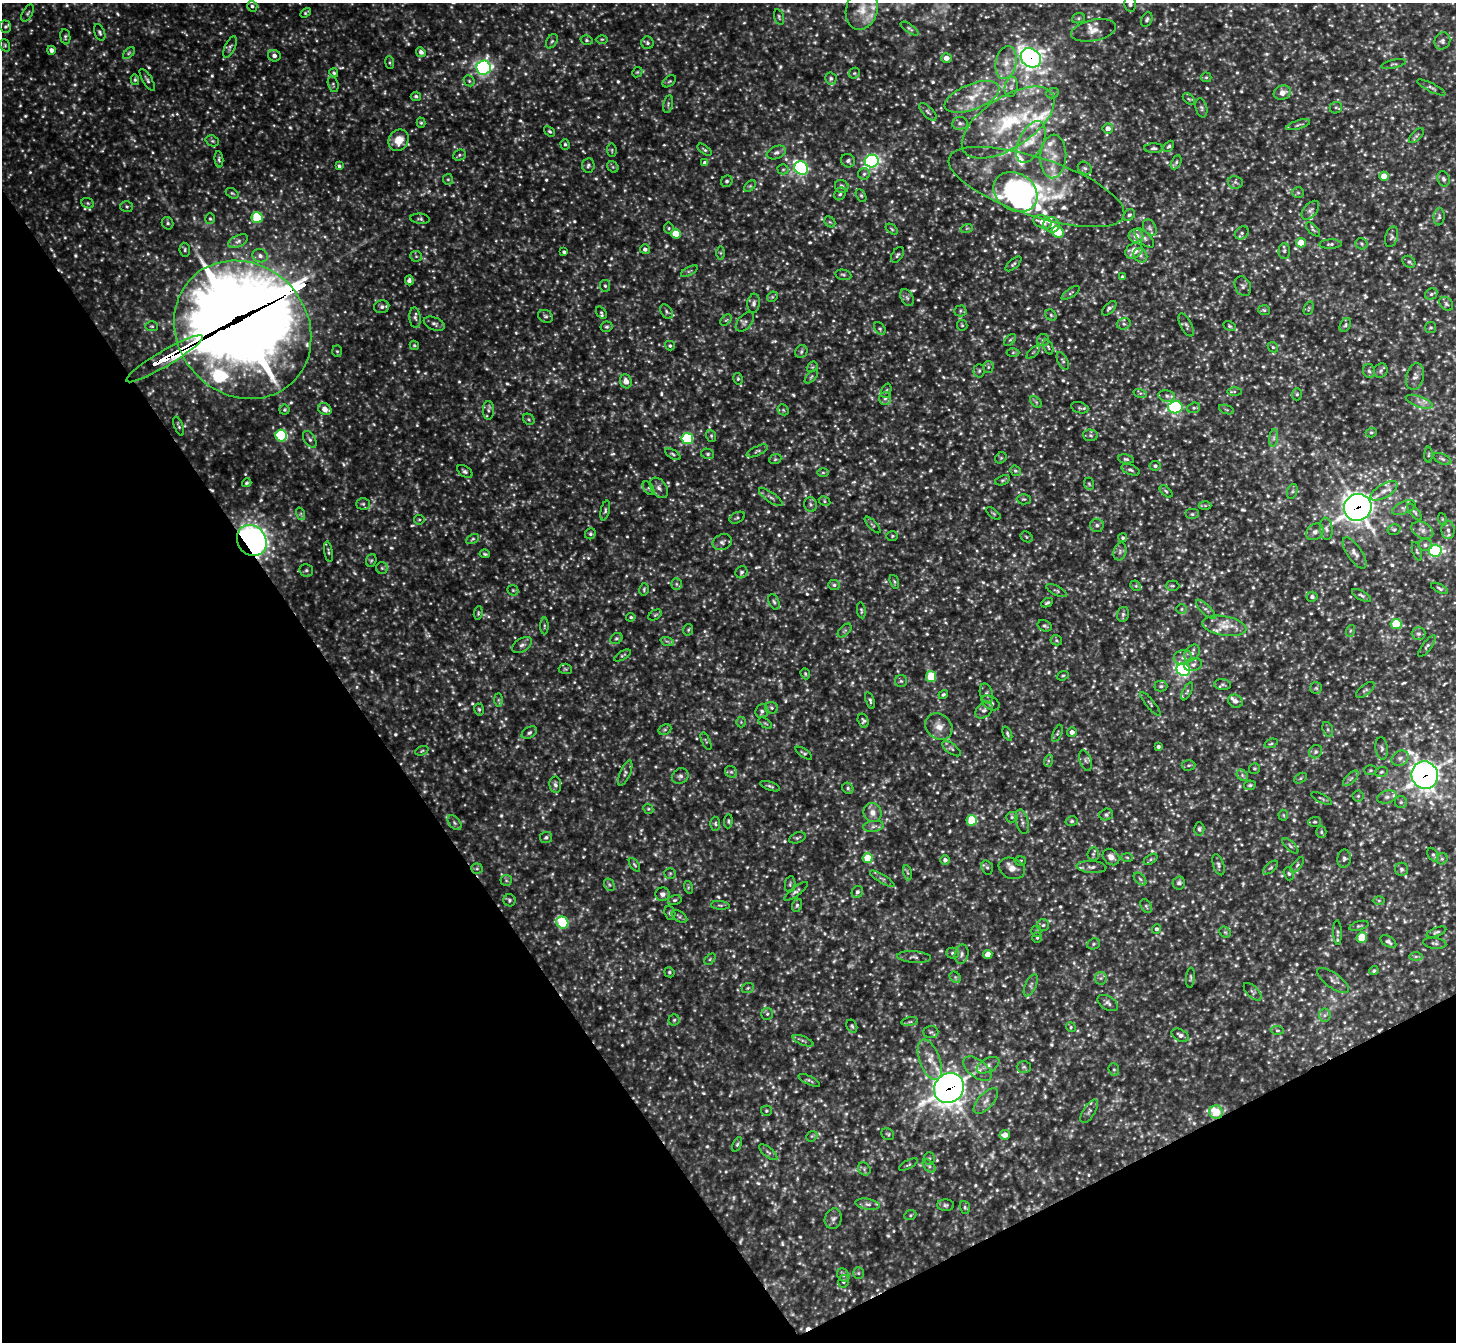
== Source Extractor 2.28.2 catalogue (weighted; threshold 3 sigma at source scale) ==
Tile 14 of 4 x 4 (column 2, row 4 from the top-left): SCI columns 1456-2909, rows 294-1633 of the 5816 x 5808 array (HDU 1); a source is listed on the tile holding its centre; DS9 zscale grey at full resolution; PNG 1458 x 1344 px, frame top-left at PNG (2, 3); each listed source drawn as its Kron ellipse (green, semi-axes under 4 px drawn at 4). Shown black and unused: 30% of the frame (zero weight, under 2 of 3 exposures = <1% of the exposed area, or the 3 px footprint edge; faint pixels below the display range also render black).
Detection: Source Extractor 2.28.2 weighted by HDU 2 'WHT'; one run over the whole footprint, this tile lists its part. Background 0.204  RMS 0.021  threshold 0.095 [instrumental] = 3 sigma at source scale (4.5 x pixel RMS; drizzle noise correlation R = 1.50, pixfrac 1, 0.05/0.05 arcsec/px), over >= 5 px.
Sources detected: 1208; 52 too faint to see at this stretch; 2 inside a brighter object's white glare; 4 cosmic-ray / hot-pixel residue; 3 long thin detections or spike segments (spike, bleed or trail) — neither listed nor drawn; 24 inside a brighter listed object's ellipse — not listed separately; of the other 1123, all 500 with FLUX_AUTO >= 3.04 (the completeness limit of this list) listed and drawn (623 fainter detections not listed), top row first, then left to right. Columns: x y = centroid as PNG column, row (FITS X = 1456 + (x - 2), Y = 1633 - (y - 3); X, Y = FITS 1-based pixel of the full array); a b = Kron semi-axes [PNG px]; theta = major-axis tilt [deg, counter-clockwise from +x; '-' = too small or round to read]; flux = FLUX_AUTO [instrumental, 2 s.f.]
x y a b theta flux
1130 4 8 6 -80 5.2
252 6 5 5 - 4.8
862 9 21 15 74 38
28 13 9 5 61 4.2
306 13 6 3 33 3.1
779 17 8 4 -75 3.5
1078 18 6 5 - 3.8
1147 20 8 5 66 5
5 27 6 5 - 3.8
910 29 10 4 -34 4.1
1094 30 23 10 12 22
100 32 9 5 -68 5.1
65 37 7 5 -83 3.8
602 39 6 4 0 3
586 40 6 5 - 3.9
552 41 8 5 58 4.4
1442 41 9 7 66 6.8
647 43 6 6 - 4.7
5 45 6 5 - 3.1
230 47 12 5 66 5.8
51 50 4 4 - 8.9
421 52 5 4 - 8.7
129 53 7 4 45 3.7
274 56 6 6 - 7.3
946 58 5 5 - 15
1031 58 11 9 -39 970
390 63 6 4 -84 3
1006 63 17 10 79 26
1394 64 13 3 13 3.7
484 68 7 7 - 550
637 72 5 4 - 3.1
334 73 4 4 - 3.5
854 73 6 5 - 3.2
1206 77 5 5 - 3.1
831 78 6 6 - 5.2
135 80 5 4 - 3.5
147 80 12 4 -58 5.3
469 81 6 5 - 3.4
669 81 7 5 36 3.4
333 84 8 5 -75 4.3
1011 87 10 6 80 8.1
1431 88 15 4 -26 5.4
1052 93 6 5 - 3.8
1282 93 9 7 20 16
416 96 5 4 - 4.9
972 97 29 13 22 52
1189 99 7 4 -43 3.6
668 104 9 4 77 4.3
1201 108 10 5 -75 5.3
1336 108 6 5 - 4
928 112 11 5 -46 4.9
1008 122 53 25 33 180
421 123 5 4 - 3.3
960 123 8 6 7 6.5
1298 125 12 3 17 4.7
1108 128 5 5 - 11
550 131 6 4 -38 3.5
1416 136 9 4 45 4.8
399 140 11 9 58 29
212 141 7 5 -20 4.1
1031 142 22 12 63 37
565 144 5 4 - 3.9
1169 146 6 4 46 3.8
1154 148 9 4 0 4.8
612 150 7 4 -84 3.1
705 150 8 4 -36 3.5
776 153 10 6 21 7.4
459 155 6 5 - 3.6
1053 156 22 13 86 39
219 159 8 4 -84 3.8
848 161 7 6 - 5.8
872 161 7 6 - 510
1176 162 7 4 63 4.2
705 163 4 4 - 8.2
588 165 7 6 - 5.4
339 166 4 3 - 4
613 167 6 5 - 3.5
801 168 7 6 - 440
1085 168 7 6 - 4.9
783 169 5 5 - 3.3
864 174 6 6 - 4.9
1384 176 5 4 - 31
448 179 5 5 - 3.3
1443 179 8 6 -70 5.9
727 181 6 5 - 4.3
1235 182 7 6 - 4.9
750 186 7 4 45 3.4
842 186 7 6 - 7.9
1036 187 92 29 -18 260
1015 192 23 18 -30 520
232 193 7 4 -30 3.4
1298 193 6 5 - 3.5
840 194 7 5 60 4.2
861 195 7 4 -63 3.5
88 203 6 5 - 3.4
127 207 6 5 - 3.8
1310 210 11 6 49 6.9
1129 215 6 5 - 5
1439 217 9 5 84 4.8
257 218 5 5 - 110
210 219 5 4 - 3.6
420 219 10 5 -6 4.4
830 222 6 4 -42 3.5
1043 222 9 6 -20 20
168 223 6 5 - 4.4
1051 225 8 7 - 12
669 228 5 5 - 3.1
967 228 6 4 19 3.2
1150 228 9 6 -61 6.1
892 229 7 4 -37 3.2
1313 229 9 4 -44 4
1058 232 6 5 - 81
1242 233 7 6 - 4.9
676 234 5 4 - 52
1136 236 7 7 - 18
1391 237 10 6 73 5.3
1144 238 12 6 -45 8
238 241 10 5 26 6.9
1301 243 5 4 - 44
1330 244 11 4 3 5.1
1361 244 6 5 - 4.3
645 249 5 4 - 6.3
185 250 7 5 -81 4.4
1134 251 9 7 33 29
1284 251 8 5 87 4.9
564 252 3 3 - 4.1
720 253 6 4 -89 3.5
897 255 9 5 57 4.6
1140 255 7 6 - 6.8
260 256 8 6 -20 8.4
416 256 5 5 - 3.9
1409 262 7 5 -36 4.3
1013 264 10 4 41 4.4
689 271 9 3 29 3.2
843 275 8 5 -12 4.2
1122 277 4 4 - 4.3
409 280 5 4 - 6.1
605 286 6 5 - 3.9
1243 286 10 7 -64 6.2
1071 293 10 4 33 4
1431 294 6 5 - 3.9
772 297 6 4 44 3.2
907 298 9 6 -62 6.4
754 303 10 6 83 6.9
1446 304 8 6 -45 4.8
382 307 7 6 - 7.1
1109 308 9 5 46 5.4
1309 308 7 4 72 3.1
1264 310 6 5 - 3.4
960 311 6 5 - 3.7
666 312 8 5 -53 4.7
601 313 6 4 -54 3.9
1051 315 6 5 - 3.8
545 316 8 6 -29 4.7
415 318 10 5 -85 6.4
726 320 7 4 43 3.1
745 322 11 7 49 7.1
434 324 11 6 -22 7.4
1124 324 7 5 17 4.4
962 325 5 5 - 3.5
1186 325 12 5 -62 6.2
1345 325 7 5 61 4.2
152 326 6 5 - 3.5
1229 326 7 4 -27 3.4
607 327 6 5 - 3.7
1431 327 5 5 - 3.3
880 328 7 5 -48 3.8
243 330 73 65 -47 9200
1010 340 7 4 44 3.6
1043 340 6 6 - 4.9
414 345 5 4 - 3.4
670 346 5 5 - 4
1048 347 8 4 -68 3.9
1273 347 6 4 -45 3.1
337 351 6 5 - 3.2
801 352 6 6 - 4.5
1033 352 8 3 45 3.1
1013 353 6 4 1 3.1
164 359 44 8 31 870
1063 361 9 5 -64 4.7
812 367 6 4 40 3.2
988 367 6 5 - 3.5
979 371 7 5 87 3.9
1369 371 7 6 - 4.9
1381 371 7 6 - 5.4
1415 376 13 8 74 11
811 377 8 4 46 3.8
738 379 6 4 -78 3.2
626 381 7 5 -68 15
886 391 7 5 72 3.9
1234 392 7 4 -1 3.1
1140 393 7 4 -17 3.8
1297 394 6 5 - 3.5
1167 396 8 6 -10 6.7
885 399 6 6 - 6
1036 402 7 4 -45 3.7
1419 402 14 5 -20 11
1175 407 7 6 - 350
1080 408 9 5 -16 4.3
1194 408 6 5 - 4
325 409 7 5 -30 18
284 410 5 5 - 3.2
488 410 9 5 90 6
783 410 6 5 - 3.1
1227 410 8 3 -19 3.1
529 419 6 5 - 3.2
179 426 10 4 -70 3.6
1371 432 5 4 - 3.3
1090 435 7 6 - 4.8
281 436 6 5 - 210
711 436 6 4 -70 3.4
1274 438 9 4 82 6
310 439 9 5 -57 6
687 439 6 5 - 150
757 451 11 4 26 4.6
673 454 8 4 -33 3.9
708 454 6 5 - 3.8
1428 455 8 4 89 3.2
1001 458 6 5 - 3.1
775 459 6 4 21 3.3
1126 459 8 4 -8 4.2
1442 459 9 5 -24 5.2
1155 466 6 5 - 4.3
1130 470 9 5 -21 4.8
465 471 8 5 -33 5.3
1015 471 5 4 - 3.4
823 472 6 4 -1 3.3
1002 480 7 4 18 3.5
247 483 5 3 - 3.5
1089 484 6 4 -67 3.3
649 488 7 4 -54 3.1
659 488 11 7 -55 9
1166 491 8 4 -43 3.5
1292 491 8 5 69 3.9
1384 491 15 6 31 15
771 497 14 5 -35 6.9
1024 499 7 5 0 3.5
824 501 6 4 -30 3.3
363 504 7 5 -1 4.5
811 504 7 6 - 5.3
1205 506 6 4 -1 3.3
1358 507 14 13 - 1600
1404 508 12 6 23 8.2
605 510 10 4 76 4.6
1415 512 10 4 -51 4.5
301 514 6 4 -73 3.6
993 514 8 4 -39 3.2
1192 514 7 5 0 4.8
737 518 8 5 28 4
1442 519 6 4 -71 3.1
419 520 5 4 - 3
873 525 10 4 -47 3.8
1097 525 7 6 - 6.1
1326 529 11 6 -83 7.7
1394 529 6 5 - 4
1422 530 11 7 -29 11
1448 530 9 6 -88 8.2
1315 532 9 7 42 8.6
590 534 6 5 - 3.9
892 536 6 5 - 3.3
1026 537 6 5 - 3.3
1123 538 4 4 - 3.6
473 539 7 4 28 3.3
252 540 16 14 -53 830
722 542 10 7 23 7.2
1425 545 7 6 - 6.2
1120 551 9 6 76 6.7
1417 551 9 4 -73 3.8
1435 551 6 6 - 410
328 552 10 3 -81 3.7
1355 553 18 7 -56 12
485 554 5 3 - 3.1
371 560 6 5 - 3.2
382 568 6 6 - 3.8
306 570 7 6 - 5.1
741 572 6 5 - 4.9
894 582 7 4 -71 3.2
676 584 6 5 - 4.8
834 585 6 5 - 4.5
1136 586 6 4 -44 3.6
1172 586 7 5 -1 3.7
1440 588 9 4 -26 4.3
644 589 6 4 77 3.2
513 590 6 5 - 3.1
1056 591 11 4 -26 4.4
1361 595 10 4 -28 4.7
1312 597 5 5 - 6.3
774 602 8 5 -68 4.3
1047 603 6 3 26 3.5
1181 609 5 5 - 3.7
1206 609 13 5 -44 6.5
861 610 8 3 -81 3.3
478 613 7 4 83 3.1
1123 614 7 5 75 4.9
655 615 7 4 30 3.2
631 617 4 4 - 3.3
1396 624 5 5 - 78
544 626 8 3 -90 3.1
1045 626 7 5 -24 4.9
1224 626 22 9 -9 27
688 630 6 5 - 3.1
845 630 8 5 44 4.3
1350 631 6 4 71 3.1
1418 634 7 6 - 5.8
616 638 6 5 - 3.8
1056 640 6 5 - 3.3
667 641 7 4 -19 3.6
522 645 11 6 33 7.4
1427 646 13 4 53 5.7
1192 653 9 6 53 8.7
623 655 9 4 29 3.4
1183 657 9 7 12 11
1193 665 9 6 19 6.8
565 669 6 5 - 3.2
1183 670 7 6 - 440
805 674 6 4 -70 3.2
931 676 5 5 - 68
1063 676 6 4 20 3.2
901 681 6 6 - 4.1
1222 684 8 5 -6 4.5
1161 686 6 5 - 4.3
1316 688 6 6 - 3.7
1365 690 11 5 38 5.7
1187 691 10 4 63 3.8
943 694 5 4 - 3.2
986 694 10 6 -75 7
498 700 7 4 -90 3.5
870 700 9 4 -73 4.1
1235 701 7 6 - 8.6
991 703 10 6 -31 7.4
1150 704 15 3 -51 3.3
772 708 6 5 - 4.1
479 709 6 4 -74 3.7
984 710 10 7 42 7.1
762 711 7 6 - 6.1
863 721 7 5 -74 4.8
741 722 5 5 - 3.1
765 723 7 4 -35 3.1
939 726 14 12 -43 20
1328 729 8 5 -71 4.2
665 730 7 5 28 3.8
1072 732 5 4 - 10
529 733 8 5 31 5
1057 733 9 4 67 4.1
1007 734 7 4 -67 3.4
706 741 9 4 -65 3.1
1271 743 7 4 19 3.2
1158 747 4 3 - 4.9
1382 748 11 6 -83 6.5
951 749 11 5 -36 5.2
422 751 7 4 21 3.2
1315 752 7 6 - 5.7
804 753 9 4 -34 4.1
1400 758 9 7 31 7.9
1085 760 11 6 -72 5.9
1048 761 6 4 72 3.2
1188 765 7 5 3 4
1254 769 5 5 - 3.6
1371 770 6 5 - 3.4
731 772 6 5 - 4.5
1381 772 6 5 - 3.4
625 773 13 5 66 6.8
1242 775 6 5 - 4.6
1425 775 14 13 - 1400
680 776 9 7 33 6.8
1301 778 7 4 28 3.5
1351 778 10 5 45 5.9
555 785 8 6 -82 7
1250 785 6 4 11 3.7
770 786 10 4 -19 4.5
848 788 6 5 - 4
1358 796 5 5 - 3.1
1387 797 10 6 14 8.3
1322 798 11 3 -25 3.6
1401 802 6 6 - 4.9
648 809 5 4 - 3.1
872 812 10 8 -65 14
1106 814 7 6 - 4.6
1283 815 5 5 - 3.1
1012 817 6 5 - 4
972 820 5 5 - 90
728 821 7 4 87 3.2
1072 821 6 5 - 3.5
1022 822 12 6 -76 7.6
1315 822 6 5 - 3.6
455 823 8 5 -50 5.3
715 824 7 5 -87 4
873 826 10 5 7 7.7
1199 829 6 5 - 4.4
1321 832 5 5 - 3.3
546 838 6 5 - 4.9
797 838 8 5 21 4.5
1290 846 10 4 -43 4.7
1093 854 7 5 84 4.6
1433 855 7 5 -59 4.2
1111 857 9 7 -44 13
868 858 5 5 - 47
1127 858 6 4 -3 3.1
1151 859 7 4 32 3.5
1344 859 9 6 81 5.8
1442 859 6 5 - 3.9
945 860 5 5 - 7.5
1020 861 5 5 - 3.8
634 865 8 4 -55 3.2
1218 865 11 5 -71 5.9
1297 865 9 4 51 4
987 867 7 5 -72 4.2
1091 867 15 6 -4 9.6
1012 868 13 10 -23 16
1271 868 9 4 41 4.2
477 869 6 5 - 3.5
1401 869 6 6 - 5.3
670 873 6 5 - 3.2
907 873 8 4 -80 3.5
1289 874 7 5 -75 4
882 879 14 4 -30 5.7
1140 879 8 4 -45 4.6
506 880 6 5 - 3.4
1179 883 6 6 - 6.6
790 884 8 5 81 3.8
609 885 7 5 -59 4.6
688 887 6 4 -73 3.1
796 891 14 4 37 6
857 892 6 5 - 5.8
662 894 7 7 - 8.8
509 900 6 6 - 4.3
675 900 7 5 16 3.6
1379 900 6 4 -1 3.3
720 905 9 3 -5 3.5
797 905 6 5 - 4.1
1146 906 7 5 -59 4.2
670 913 7 5 -71 4.4
679 916 9 5 -34 4.1
562 922 6 5 - 130
1043 925 6 6 - 4.1
1359 926 10 4 17 4
1156 929 4 4 - 5.3
1036 931 5 5 - 3.2
1225 932 6 5 - 3.2
1436 932 10 4 20 4.2
1337 933 12 4 -88 4.8
1362 937 5 5 - 65
1037 938 5 4 - 3.2
1388 942 8 5 -33 5.5
1435 943 12 5 -6 5.3
1094 944 7 5 22 3.9
952 953 6 5 - 4.7
961 954 10 7 78 7.9
988 954 4 4 - 24
914 957 17 5 -4 8.1
1416 957 6 4 0 4
710 959 6 4 46 3.1
1374 971 4 4 - 3.6
669 972 5 5 - 3.5
955 977 6 5 - 3.7
1101 978 6 6 - 5.2
1190 978 10 3 85 3.4
1333 980 19 7 -36 9.8
1031 985 12 5 65 6.4
748 988 6 4 22 3.3
1253 992 11 5 -45 5.4
1108 1003 11 6 -31 7.7
767 1014 6 6 - 4.3
1325 1015 6 6 - 5.5
674 1020 5 5 - 3.5
910 1022 8 4 8 4
852 1026 7 5 -61 3.7
1071 1027 5 4 - 3.1
1277 1030 6 4 -4 3.3
931 1032 7 6 - 4.2
1180 1035 9 5 -28 7.2
803 1041 11 3 -21 4.5
930 1060 21 10 -70 28
988 1065 12 7 27 9.4
1024 1067 7 6 - 4.2
977 1069 16 9 -38 17
1114 1069 6 5 - 3.5
809 1080 11 4 -26 4.3
949 1088 16 14 48 1900
986 1101 16 7 47 13
766 1111 5 5 - 3.4
1089 1111 13 6 58 7.5
1216 1112 7 6 - 54
888 1134 7 5 -33 3.3
1005 1135 5 5 - 14
812 1136 6 4 43 3.1
737 1144 7 4 65 3.2
768 1152 11 4 -38 5.9
929 1159 6 5 - 3.9
908 1165 10 4 28 3.4
929 1166 8 4 -46 5.3
864 1169 7 6 - 4.4
868 1204 12 5 -10 8.4
946 1205 8 5 -2 4.8
965 1207 6 5 - 3.5
910 1215 6 5 - 3.3
833 1219 10 8 73 8.8
858 1273 6 5 - 3.3
843 1275 7 5 -49 4.9
843 1281 6 5 - 5.2
Overlapping masked pixels (flux is a lower limit): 8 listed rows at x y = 1031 58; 243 330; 164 359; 1358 507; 252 540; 1425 775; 949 1088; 1216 1112
Isophote crosses this tile's border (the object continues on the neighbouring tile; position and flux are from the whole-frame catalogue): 2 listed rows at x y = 1130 4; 862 9